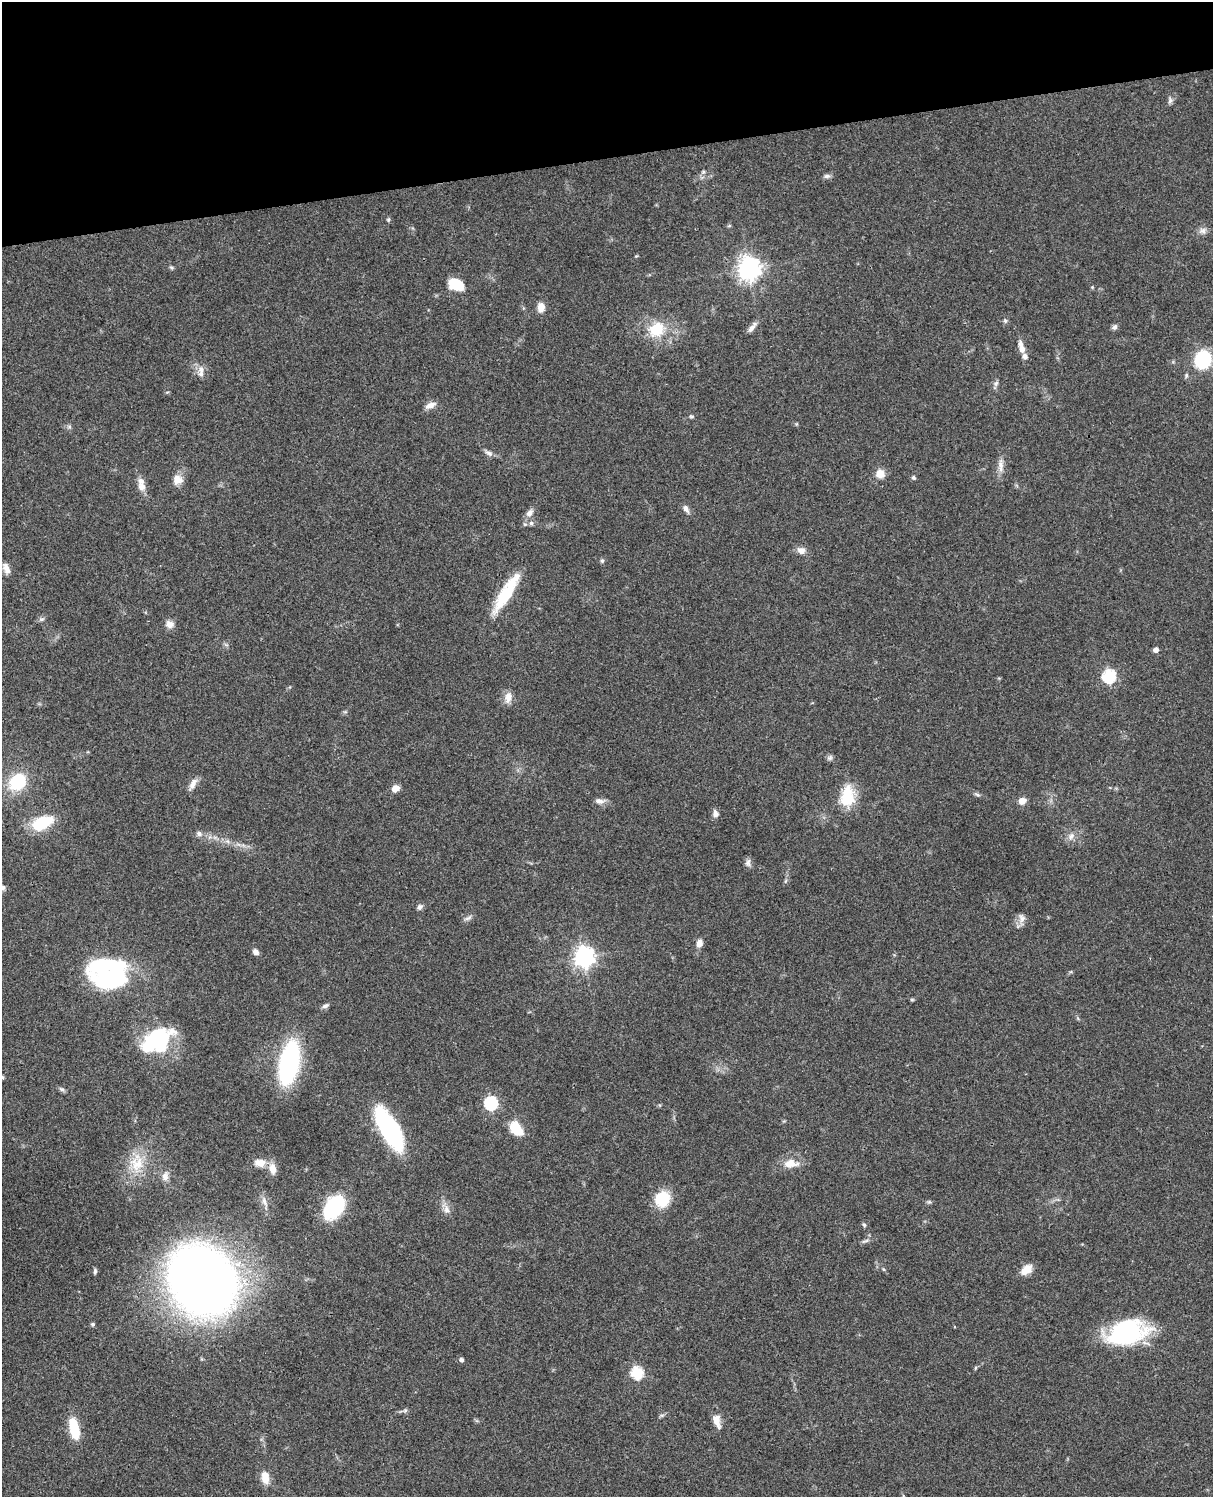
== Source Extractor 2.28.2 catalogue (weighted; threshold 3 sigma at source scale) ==
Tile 3 of 4 x 3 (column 3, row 1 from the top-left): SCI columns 2545-3755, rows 3268-4762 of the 5086 x 4926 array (HDU 1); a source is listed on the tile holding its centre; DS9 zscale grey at full resolution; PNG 1215 x 1499 px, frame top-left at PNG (2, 2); no overlay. Shown black and unused: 10% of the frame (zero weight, under 3 of 4 exposures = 6% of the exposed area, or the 3 px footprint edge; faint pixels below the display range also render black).
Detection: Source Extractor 2.28.2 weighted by HDU 2 'WHT'; one run over the whole footprint, this tile lists its part. Background 0.0785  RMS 0.0058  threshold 0.0259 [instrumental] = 3 sigma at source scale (4.5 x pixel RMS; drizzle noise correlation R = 1.50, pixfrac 1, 0.05/0.05 arcsec/px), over >= 5 px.
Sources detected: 105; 3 inside a brighter object's white glare — not listed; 3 inside a brighter listed object's ellipse — not listed separately; the other 99 listed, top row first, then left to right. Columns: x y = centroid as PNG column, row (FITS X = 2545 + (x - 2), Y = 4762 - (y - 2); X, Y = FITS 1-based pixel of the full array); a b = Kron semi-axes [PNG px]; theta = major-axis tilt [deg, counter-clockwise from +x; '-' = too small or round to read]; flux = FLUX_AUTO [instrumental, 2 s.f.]
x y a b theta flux
1170 100 8 6 84 1.7
703 172 6 5 - 1.1
827 176 9 5 1 1.6
388 220 5 5 - 0.77
729 226 6 4 1 0.71
1202 231 10 8 10 2.6
636 256 4 4 - 0.53
171 267 6 4 -42 0.84
749 268 8 7 - 460
456 284 17 11 -22 13
1092 287 4 4 - 0.58
541 307 11 8 84 4.9
1005 321 7 5 -69 1.1
1114 327 8 6 55 1.7
751 328 12 6 51 2.7
657 329 19 17 30 18
1021 348 16 7 -75 5.5
1203 360 15 13 71 35
201 369 10 9 - 3.6
1186 375 6 4 72 0.95
996 383 8 6 47 1.6
430 405 14 7 22 3.7
692 416 6 5 - 0.91
796 424 5 4 - 0.63
69 427 6 4 18 0.97
489 453 11 6 -25 2.2
1001 465 22 7 -87 4.3
880 474 10 9 - 6.1
913 478 5 5 - 1
177 479 12 11 - 6.3
142 487 13 10 -70 4.2
686 509 9 6 -60 2.5
530 513 12 7 49 3.2
531 523 6 5 - 1.6
801 550 11 9 -19 3.6
602 561 6 5 - 1
6 569 14 7 -65 4.4
506 593 47 12 59 27
41 619 7 5 -9 1.2
170 624 11 10 - 3.5
1156 650 5 4 - 2.7
1109 676 6 6 - 73
508 697 15 9 80 4.6
830 758 9 6 48 1.4
17 781 18 14 55 29
193 784 18 7 62 3.7
395 788 8 7 - 4.9
977 795 9 4 -18 1.2
847 796 27 17 84 19
599 801 13 7 -5 3
1022 801 8 7 - 4.2
715 814 9 7 -73 2.6
41 823 20 11 25 28
199 833 8 7 - 2
1071 836 11 7 61 3
748 863 11 7 85 2.1
785 881 6 4 70 0.89
3 887 7 7 - 1.5
420 907 8 6 54 1.7
468 918 12 5 27 1.7
1022 918 13 9 -83 3.3
699 943 8 6 76 4.1
256 952 8 6 -49 2.2
584 957 7 7 - 320
103 964 46 16 9 41
912 1000 6 4 0 0.67
325 1006 9 5 22 1.8
157 1040 31 20 32 58
289 1063 29 13 79 120
62 1089 8 5 -26 1.3
491 1103 6 6 - 83
516 1128 14 9 -52 16
389 1129 43 16 -61 76
137 1163 31 19 85 18
259 1163 15 10 -6 5.8
791 1163 21 11 0 8.1
273 1169 14 8 -80 5.3
165 1176 12 8 89 3.6
662 1199 19 16 64 17
264 1201 16 6 -69 3.2
929 1202 6 5 - 0.91
334 1207 18 12 53 67
446 1209 16 8 -61 3.9
864 1225 6 5 - 0.85
865 1241 12 4 19 1.4
883 1269 6 4 -70 0.65
1026 1269 12 8 38 8.5
95 1271 7 4 88 1.1
203 1280 50 44 -44 690
93 1324 5 5 - 1
1127 1332 43 25 14 67
461 1360 4 4 - 1.9
975 1368 6 4 71 0.65
637 1373 6 6 - 56
405 1410 7 4 2 1.1
662 1415 7 4 18 1
717 1421 18 8 -72 5.8
74 1428 20 9 -77 21
265 1478 15 9 -81 6.9
Overlapping masked pixels (flux is a lower limit): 1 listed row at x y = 506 593
Isophote crosses this tile's border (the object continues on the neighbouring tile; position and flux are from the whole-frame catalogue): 1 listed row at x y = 3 887